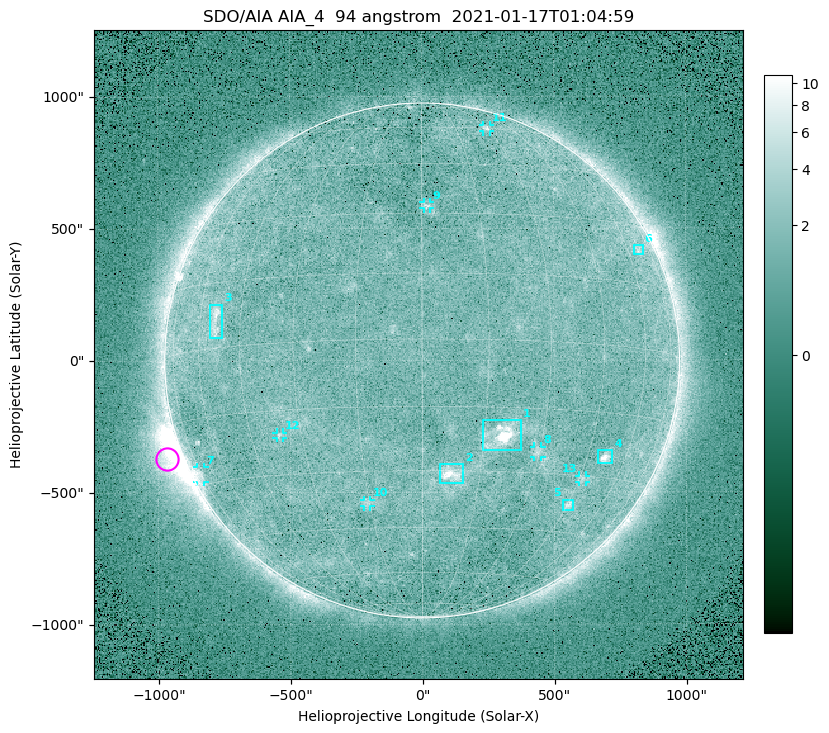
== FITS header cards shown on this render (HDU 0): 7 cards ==
TELESCOP= 'SDO/AIA '
INSTRUME= 'AIA_4   '
WAVELNTH=                   94
WAVEUNIT= 'angstrom'
DATE-OBS= '2021-01-17T01:04:59.12'
CTYPE1  = 'HPLN-TAN'
CTYPE2  = 'HPLT-TAN'

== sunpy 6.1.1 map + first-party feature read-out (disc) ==
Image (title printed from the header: SDO/AIA AIA_4  94 angstrom  2021-01-17T01:04:59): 512 x 512 px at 4.8 arcsec/px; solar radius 976 arcsec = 203 px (full disc in frame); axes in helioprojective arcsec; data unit not stated in the header (colour bar unlabelled)
Orientation: roll -0.137 deg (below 1 deg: not rotated)
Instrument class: DISC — disc imager (sunpy class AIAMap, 94 A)
Bright regions (active regions / flare kernels): reference = the median radial profile (limb darkening/brightening removed); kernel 5 px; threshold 5 sigma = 1.87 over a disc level ~1.63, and >= 1.15x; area >= 9 px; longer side >= 5 px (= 24 arcsec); searched inside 0.97 R_sun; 13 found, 13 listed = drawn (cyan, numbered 1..; 7 of them under ~33 arcsec drawn as corner ticks so the feature stays visible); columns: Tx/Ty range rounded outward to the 10 arcsec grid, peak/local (2 s.f.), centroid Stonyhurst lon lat
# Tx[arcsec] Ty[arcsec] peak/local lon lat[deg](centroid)
1 230..380 -340..-220 12 +19 -21
2 60..160 -470..-390 6.4 +8 -31
3 -810..-750 90..220 4.7 -54 +6
4 660..720 -390..-340 7.1 +52 -25
5 530..570 -570..-530 3.8 +45 -37
6 800..840 400..440 2.7 +67 +23
7 -860..-820 -460..-400 3.2 -75 -27
8 420..450 -370..-330 2.6 +29 -25
9 0..30 570..600 2.9 +1 +32
10 -220..-190 -550..-530 2.5 -16 -38
11 230..260 870..890 2.7 +31 +60
12 -550..-530 -290..-270 2.7 -36 -21
13 590..620 -470..-440 2.7 +46 -31
Off-limb structures (1.02-1.3 R_sun): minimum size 50 px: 3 found; the strongest spans PA ~95..130 deg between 1.02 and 1.21 R_sun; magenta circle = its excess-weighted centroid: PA ~110 deg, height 1.06 R_sun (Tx ~-970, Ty ~-370 arcsec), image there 5.3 x the reference